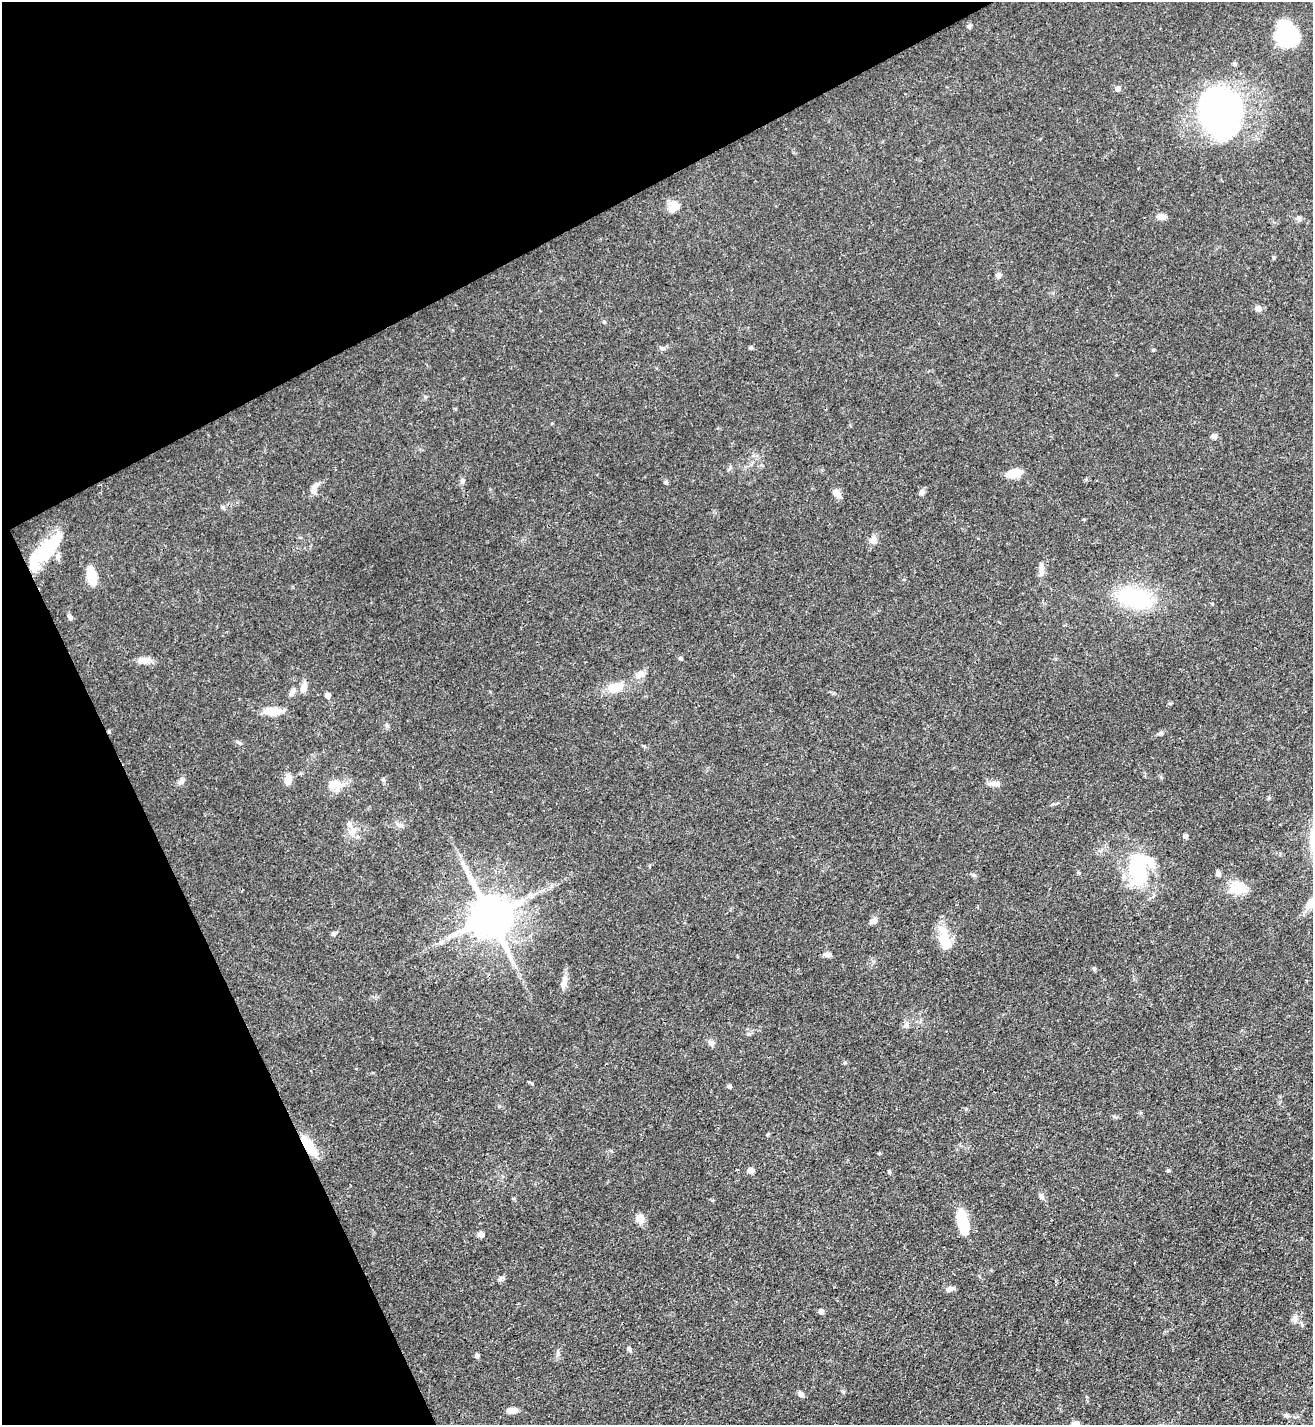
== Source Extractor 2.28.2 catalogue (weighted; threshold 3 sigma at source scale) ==
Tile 5 of 4 x 4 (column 1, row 2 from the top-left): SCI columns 157-1467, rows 2851-4273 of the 5689 x 5699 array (HDU 1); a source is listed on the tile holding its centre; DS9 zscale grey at full resolution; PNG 1315 x 1427 px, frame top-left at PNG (2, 2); no overlay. Shown black and unused: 25% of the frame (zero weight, under 3 of 4 exposures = <1% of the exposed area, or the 3 px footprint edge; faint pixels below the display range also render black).
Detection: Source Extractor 2.28.2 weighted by HDU 2 'WHT'; one run over the whole footprint, this tile lists its part. Background 0.0601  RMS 0.0038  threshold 0.0171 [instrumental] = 3 sigma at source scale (4.5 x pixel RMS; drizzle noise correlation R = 1.50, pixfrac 1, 0.05/0.05 arcsec/px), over >= 5 px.
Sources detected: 84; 2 inside a brighter object's white glare — not listed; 2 inside a brighter listed object's ellipse — not listed separately; the other 80 listed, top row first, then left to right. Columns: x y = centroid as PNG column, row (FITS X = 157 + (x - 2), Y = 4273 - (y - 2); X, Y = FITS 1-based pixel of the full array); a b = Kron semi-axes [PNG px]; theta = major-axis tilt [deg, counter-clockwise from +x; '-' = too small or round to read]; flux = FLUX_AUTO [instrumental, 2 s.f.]
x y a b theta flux
969 26 6 5 - 0.92
1288 34 23 19 -62 35
1118 89 5 5 - 1.7
1220 110 44 38 -76 130
674 207 13 11 44 4.6
1161 217 11 7 -13 2.1
1299 218 7 6 - 0.88
999 275 8 6 72 1.1
1258 308 8 7 - 1.7
604 322 5 4 - 0.47
751 347 5 4 - 0.73
663 348 7 5 0 0.93
1153 350 4 4 - 0.47
1214 436 9 6 -3 1.1
1014 473 14 7 14 8.7
462 480 7 6 - 0.93
666 482 5 5 - 0.74
314 488 18 7 66 2.3
836 493 12 6 -43 2.4
922 493 8 7 - 1
1084 519 4 3 - 0.37
873 540 12 8 -74 2
46 551 47 14 47 23
1041 567 16 6 -89 2
92 576 21 9 -77 7.5
1134 598 39 22 -17 30
1212 604 4 4 - 0.37
70 617 8 5 -74 0.93
680 658 5 4 - 0.7
144 660 17 8 11 2.8
640 675 13 8 18 2.6
616 687 23 12 17 6.6
304 688 13 7 73 2.7
327 695 4 4 - 2.2
274 711 22 11 3 5.3
387 725 6 5 - 0.68
239 742 6 4 -20 0.58
288 779 10 7 83 3.7
383 779 6 3 72 0.5
181 781 10 6 42 1.3
995 783 16 6 -13 1.9
332 784 15 11 53 4
349 824 9 6 -88 1.3
400 825 9 5 -26 1.2
353 831 12 8 32 2.7
1185 836 4 4 - 1.6
1138 870 38 24 -76 27
1218 874 5 5 - 1.6
973 875 6 4 -19 0.6
1238 887 20 15 -6 8.5
1312 902 29 9 46 5.8
490 916 13 11 -62 1600
873 921 9 7 28 1.8
334 933 7 5 29 0.88
945 939 36 11 -75 8.2
827 954 9 5 0 1.6
1094 969 5 4 - 0.5
564 982 20 7 74 2.7
906 1025 8 6 89 1.2
749 1034 7 5 19 0.73
711 1043 10 6 -21 1.2
729 1086 4 4 - 1.1
307 1143 18 9 -53 9.4
879 1153 4 4 - 0.37
750 1170 7 6 - 1.7
1168 1170 6 3 -18 0.43
889 1172 6 3 -72 0.45
1041 1197 7 5 -87 0.92
641 1217 15 8 -81 2.3
962 1221 27 9 -80 14
481 1234 8 6 8 1.4
500 1279 8 6 46 0.93
950 1289 11 6 6 1.5
821 1311 6 5 - 1.2
1295 1318 13 5 74 1.3
629 1349 6 5 - 0.71
477 1355 7 4 -84 0.82
843 1392 6 3 -20 0.46
800 1394 8 6 -45 1.4
512 1410 11 6 1 3
Overlapping masked pixels (flux is a lower limit): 1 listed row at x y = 307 1143
Isophote crosses this tile's border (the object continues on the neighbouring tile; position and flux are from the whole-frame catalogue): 1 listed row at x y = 1312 902
Unlisted compact peaks at least as high as the median listed source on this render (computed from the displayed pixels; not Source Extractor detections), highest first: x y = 499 1106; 1161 733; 1274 258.